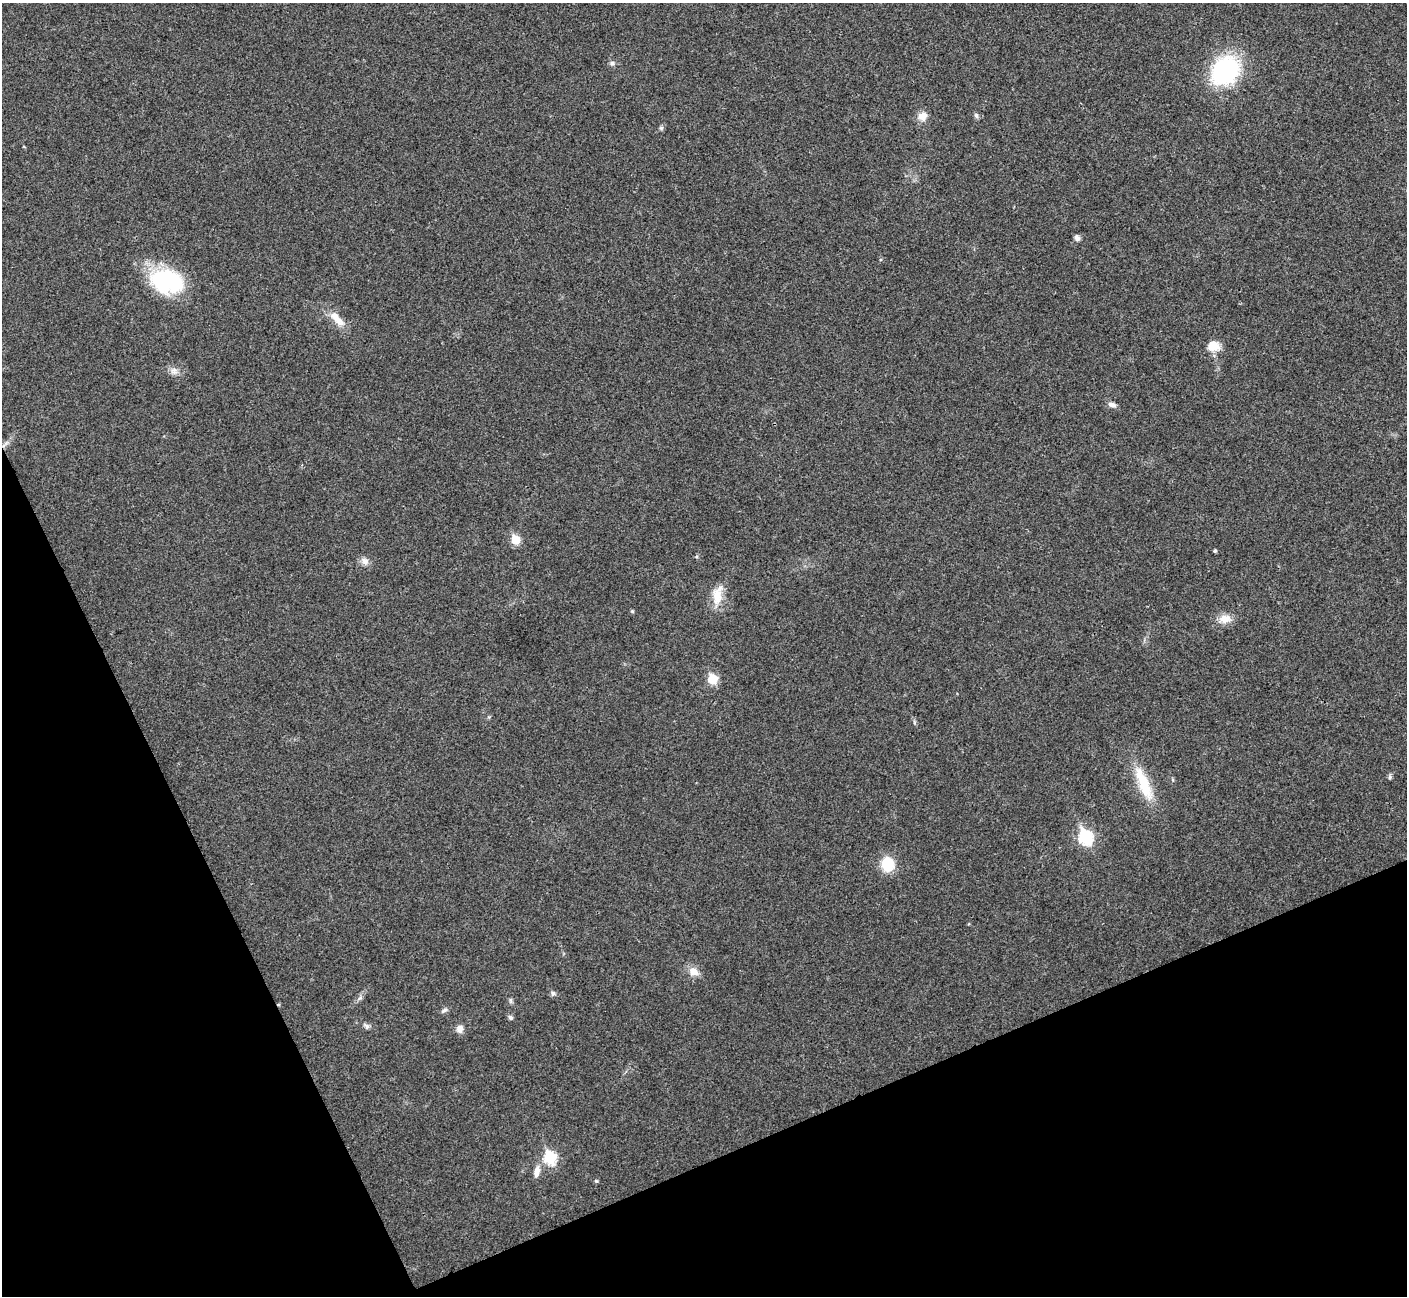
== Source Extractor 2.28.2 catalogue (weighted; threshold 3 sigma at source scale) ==
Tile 14 of 4 x 4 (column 2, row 4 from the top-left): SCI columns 1408-2812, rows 156-1449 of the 5630 x 5618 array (HDU 1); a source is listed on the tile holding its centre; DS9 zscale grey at full resolution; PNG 1409 x 1298 px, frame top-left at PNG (2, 3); no overlay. Shown black and unused: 22% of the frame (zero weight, under 3 of 4 exposures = <1% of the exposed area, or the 3 px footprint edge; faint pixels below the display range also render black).
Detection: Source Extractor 2.28.2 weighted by HDU 2 'WHT'; one run over the whole footprint, this tile lists its part. Background 0.0219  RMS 0.0039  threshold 0.0177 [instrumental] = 3 sigma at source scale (4.5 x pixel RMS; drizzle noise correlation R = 1.50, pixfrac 1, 0.05/0.05 arcsec/px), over >= 5 px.
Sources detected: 30; all 30 listed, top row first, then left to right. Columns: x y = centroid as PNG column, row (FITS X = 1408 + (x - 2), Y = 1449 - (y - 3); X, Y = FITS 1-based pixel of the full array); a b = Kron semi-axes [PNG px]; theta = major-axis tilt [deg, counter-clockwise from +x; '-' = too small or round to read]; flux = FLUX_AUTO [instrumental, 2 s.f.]
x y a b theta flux
612 63 7 6 - 1
1225 71 25 20 51 53
976 115 9 4 -63 0.74
923 116 11 10 - 3.4
661 128 6 5 - 0.7
1077 238 7 6 - 1.4
167 281 39 26 -16 34
337 319 27 10 -47 5.5
1213 346 13 12 - 5.4
174 371 10 9 - 2
1112 405 10 6 -20 1.7
515 540 6 6 - 11
1215 551 3 3 - 0.61
365 561 11 8 -37 2.2
717 595 27 12 81 6.9
632 611 5 4 - 0.47
1225 619 16 11 12 4.3
713 679 6 5 - 17
1390 777 7 5 83 0.7
1144 784 49 13 -68 14
1085 837 8 7 - 52
887 864 12 11 - 14
693 971 13 11 -34 3.7
553 993 7 5 76 0.87
445 1010 9 5 31 1.1
510 1017 7 6 - 0.8
367 1026 8 6 -34 1.1
460 1029 10 8 87 2.2
550 1158 7 6 - 31
537 1172 15 7 78 2.8
Unlisted compact peaks at least as high as the median listed source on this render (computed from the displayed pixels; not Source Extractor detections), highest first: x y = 596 1181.